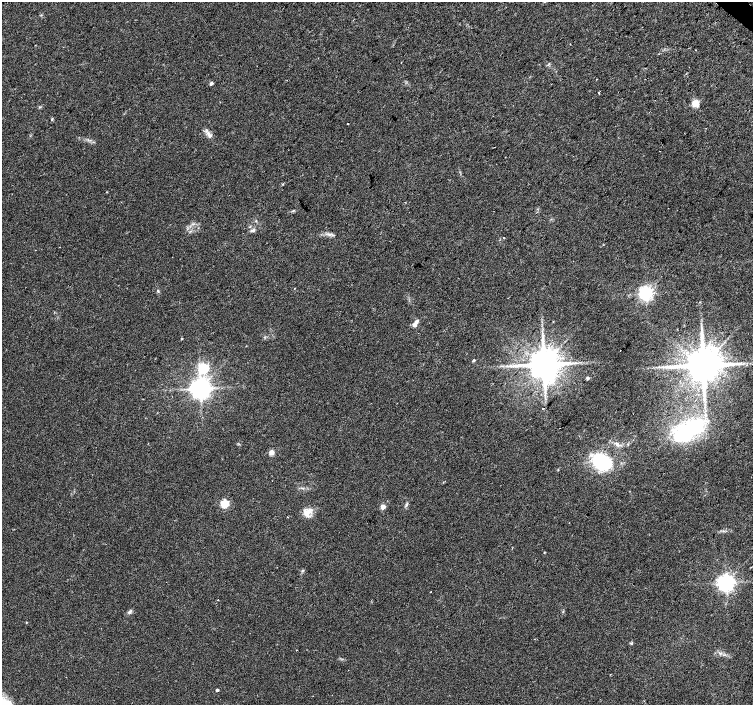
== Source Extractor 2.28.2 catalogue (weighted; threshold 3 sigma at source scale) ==
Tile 10 of 4 x 4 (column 2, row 3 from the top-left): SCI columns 1506-3006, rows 1642-3046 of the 6009 x 6026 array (HDU 1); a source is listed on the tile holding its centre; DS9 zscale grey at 2 x 2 block average (1 PNG px = mean of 2 x 2 image px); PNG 755 x 707 px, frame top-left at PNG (2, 2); no overlay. Shown black and unused: <1% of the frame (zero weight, under 2 of 3 exposures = <1% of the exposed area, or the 3 px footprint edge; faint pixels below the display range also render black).
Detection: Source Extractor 2.28.2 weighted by HDU 2 'WHT'; one run over the whole footprint, this tile lists its part. Background 0.0533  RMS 0.006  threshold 0.0272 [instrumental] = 3 sigma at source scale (4.5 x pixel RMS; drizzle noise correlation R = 1.50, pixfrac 1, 0.0396/0.0396 arcsec/px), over >= 5 px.
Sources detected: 50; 2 inside a brighter object's white glare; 2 cosmic-ray / hot-pixel residue — not listed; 3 inside a brighter listed object's ellipse — not listed separately; the other 43 listed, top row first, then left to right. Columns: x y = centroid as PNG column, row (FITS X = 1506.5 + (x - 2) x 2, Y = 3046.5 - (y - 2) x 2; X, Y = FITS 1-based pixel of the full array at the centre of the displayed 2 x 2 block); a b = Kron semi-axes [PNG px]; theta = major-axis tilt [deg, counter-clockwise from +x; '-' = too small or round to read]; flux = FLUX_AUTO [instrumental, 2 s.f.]
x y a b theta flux
696 50 2 2 - 0.71
401 62 2 2 - 0.92
211 83 3 2 - 4.4
599 93 2 2 - 2.3
695 103 3 3 - 53
52 119 4 2 - 1.1
347 123 2 2 - 2.2
209 135 11 4 -65 5.9
505 157 2 2 - 0.47
282 184 3 2 - 1.1
252 231 8 3 8 2.5
329 234 4 3 - 2.6
504 237 2 2 - 0.67
158 291 3 3 - 1.4
646 293 4 4 - 450
416 322 9 4 48 4.7
182 339 3 2 - 1.1
473 360 3 2 - 2.5
575 363 4 2 - 1.8
738 363 6 2 -20 2.7
544 364 7 7 - 3900
703 365 8 7 - 5300
203 368 4 4 - 150
587 378 3 3 - 3.9
200 388 5 5 - 1200
543 409 2 2 - 9.1
687 433 39 22 65 110
617 444 4 4 - 3
271 452 5 4 - 8
601 462 20 13 -31 96
224 504 3 3 - 88
406 505 6 2 64 2.2
383 507 3 3 - 19
309 510 19 5 11 9.2
287 517 2 2 - 0.77
544 553 3 2 - 0.74
726 583 5 4 - 750
430 592 2 2 - 0.62
218 600 2 2 - 0.82
129 612 5 4 - 2.7
26 622 3 2 - 0.66
631 643 4 3 - 1.5
217 690 2 2 - 3.1
Diffuse or blended objects may show on this block-average render without a row.